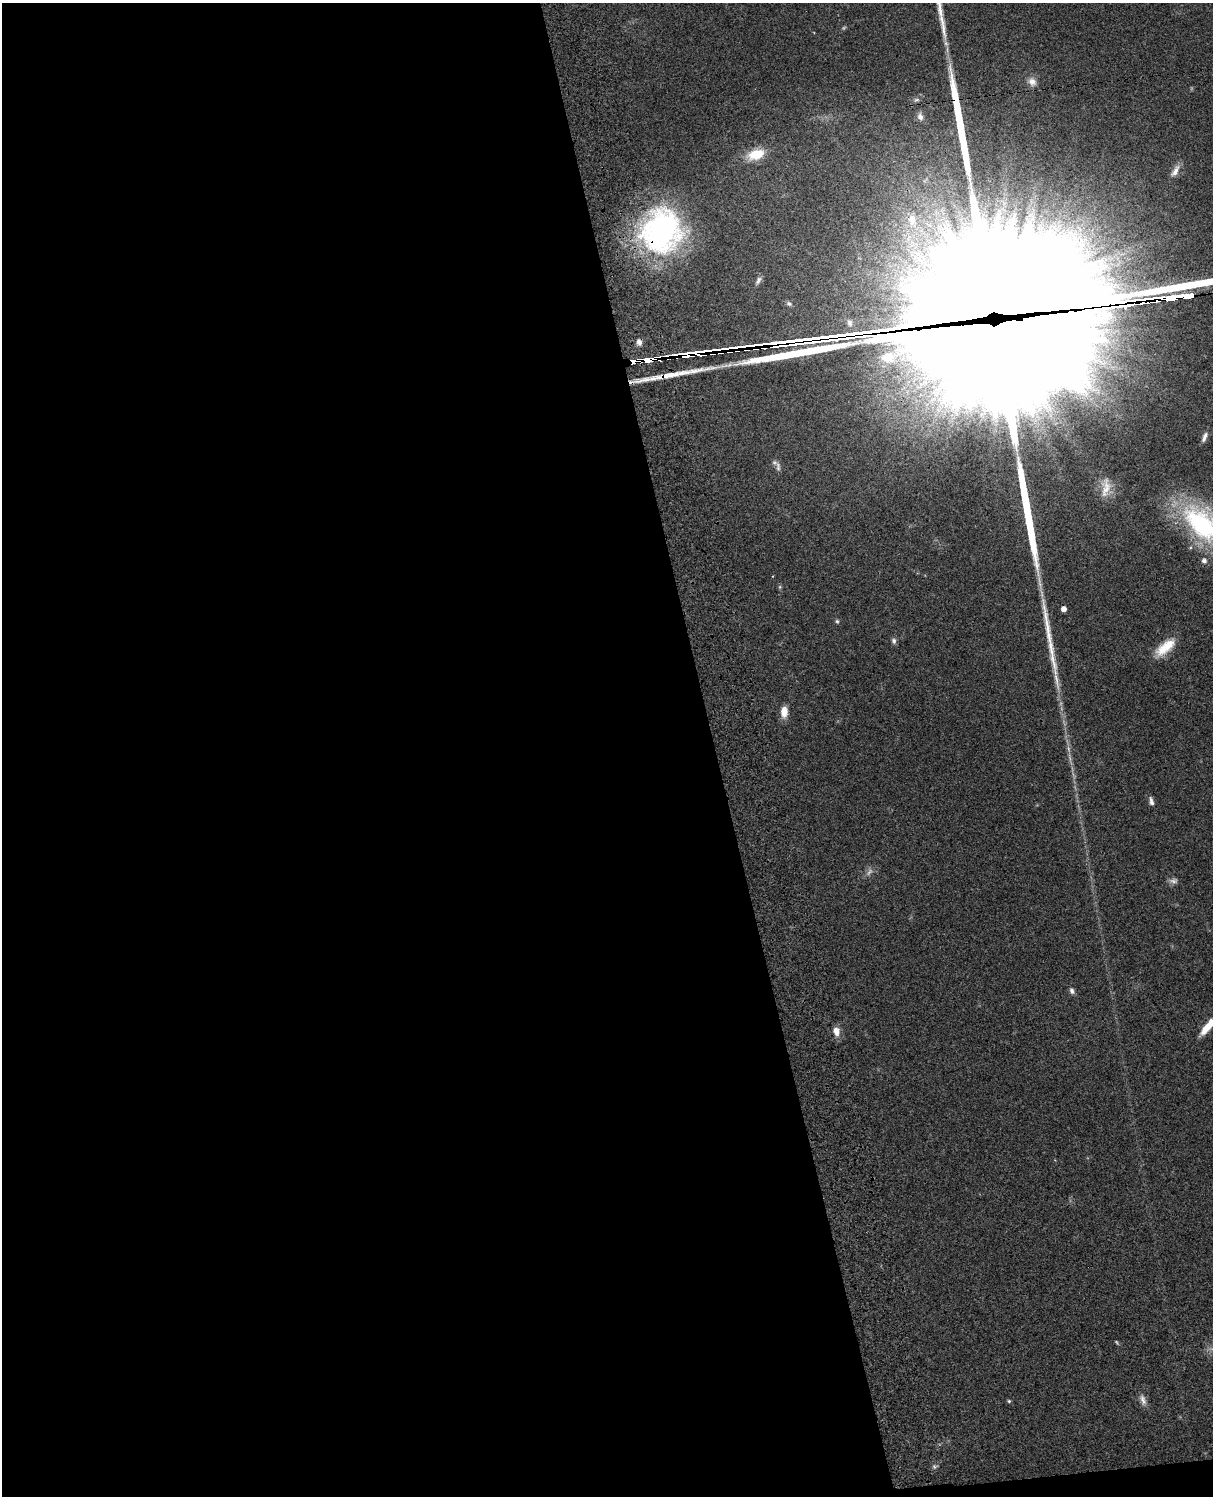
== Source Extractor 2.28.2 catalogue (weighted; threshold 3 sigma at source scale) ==
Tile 9 of 4 x 3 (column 1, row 3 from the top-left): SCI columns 122-1332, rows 279-1772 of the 5085 x 4926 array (HDU 1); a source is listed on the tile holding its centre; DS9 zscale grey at full resolution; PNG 1215 x 1498 px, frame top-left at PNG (2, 3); no overlay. Shown black and unused: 59% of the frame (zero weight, under 3 of 4 exposures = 6% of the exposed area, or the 3 px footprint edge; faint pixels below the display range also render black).
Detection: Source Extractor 2.28.2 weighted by HDU 2 'WHT'; one run over the whole footprint, this tile lists its part. Background 0.081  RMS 0.0058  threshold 0.0262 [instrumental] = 3 sigma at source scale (4.5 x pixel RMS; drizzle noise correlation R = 1.50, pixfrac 1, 0.05/0.05 arcsec/px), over >= 5 px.
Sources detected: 47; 4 too faint to see at this stretch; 3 inside a brighter object's white glare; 1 cosmic-ray / hot-pixel residue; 8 long thin detections or spike segments (spike, bleed or trail) — not listed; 2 inside a brighter listed object's ellipse — not listed separately; the other 29 listed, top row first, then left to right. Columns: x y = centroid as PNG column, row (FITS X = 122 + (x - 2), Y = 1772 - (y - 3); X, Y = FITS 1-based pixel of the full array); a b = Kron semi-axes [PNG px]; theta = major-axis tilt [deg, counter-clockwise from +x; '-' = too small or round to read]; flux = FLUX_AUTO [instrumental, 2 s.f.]
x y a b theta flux
1032 82 12 10 -47 4.4
916 100 8 5 17 1.3
920 117 10 7 -72 2.7
756 154 18 10 17 16
1175 171 19 8 58 4.6
912 221 27 14 -72 20
661 231 47 43 73 140
758 280 13 6 58 2.1
789 304 8 6 -26 1.4
992 313 153 90 6 62000
639 342 7 6 - 2.8
648 359 36 4 7 790
1204 437 13 5 68 2.7
778 467 15 6 -83 2.5
1106 487 30 12 85 8.9
1203 524 67 38 -43 98
1064 609 4 4 - 4.3
837 621 6 5 - 0.98
894 641 8 6 -78 1.8
1165 647 28 11 40 14
784 712 13 8 88 6.2
1151 801 11 5 -77 2.4
1173 881 11 8 2 2.4
1072 991 9 6 -64 2
1208 1026 21 6 49 11
836 1031 10 7 -77 5.4
1143 1400 16 8 -72 3.6
1009 1401 5 4 - 0.82
934 1466 7 6 - 1.2
Overlapping masked pixels (flux is a lower limit): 4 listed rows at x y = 661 231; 992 313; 639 342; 648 359
Isophote crosses this tile's border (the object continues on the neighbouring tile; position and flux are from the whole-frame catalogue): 3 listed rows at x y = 992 313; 1203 524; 1208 1026